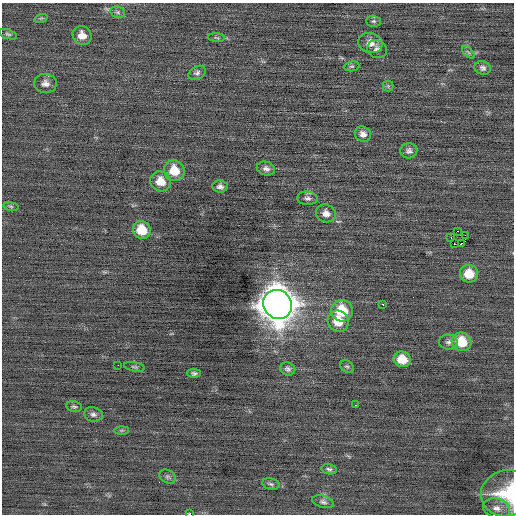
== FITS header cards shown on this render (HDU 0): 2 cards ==
NAXIS1  =                  512 / Axis length
NAXIS2  =                  512 / Axis length

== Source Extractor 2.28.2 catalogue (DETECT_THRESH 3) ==
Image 512 x 512 px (HDU 0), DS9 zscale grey, 1 PNG px = 1 image px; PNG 516 x 516 px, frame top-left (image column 1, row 512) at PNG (2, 3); each listed source drawn as its Kron ellipse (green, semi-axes under 4 px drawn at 4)
Background -0.0125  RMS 0.73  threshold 2.2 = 3 sigma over >= 5 px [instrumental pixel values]
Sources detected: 53; all 53 listed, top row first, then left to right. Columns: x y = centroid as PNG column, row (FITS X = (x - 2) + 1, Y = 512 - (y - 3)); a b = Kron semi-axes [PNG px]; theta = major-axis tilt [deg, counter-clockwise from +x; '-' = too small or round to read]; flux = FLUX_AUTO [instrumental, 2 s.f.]
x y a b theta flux
118 12 7 5 -21 120
41 18 7 4 18 69
374 21 7 5 -1 92
8 34 9 4 -18 97
82 35 10 9 - 480
216 38 8 3 -4 72
370 43 12 10 -17 430
377 49 10 9 - 200
468 52 8 4 -45 95
352 66 8 5 6 78
483 68 8 7 - 160
197 73 9 6 29 160
45 83 11 9 -1 280
388 86 5 5 - 71
363 134 8 7 - 260
409 151 8 7 - 180
266 169 9 6 -18 190
174 171 10 10 - 1000
160 181 10 9 - 720
220 186 7 6 - 170
307 198 10 6 -4 170
11 206 8 4 -9 87
326 213 10 9 - 330
142 230 9 8 - 1200
458 231 2 2 - 1000
465 235 2 2 - 1100
451 237 3 2 - 200
455 244 3 2 - 110
461 244 3 2 - 160
469 274 9 9 - 920
278 304 15 14 - 120000
382 304 3 2 - 220
342 311 11 10 - 1500
338 321 11 10 - 940
448 342 9 7 2 180
462 342 10 9 - 1400
402 359 9 7 -22 870
118 365 2 2 - 82
134 367 10 4 -10 96
347 367 7 5 -37 90
288 369 8 6 -21 140
194 373 6 4 -1 110
355 405 2 2 - 98
74 407 8 5 -13 97
93 414 9 7 -11 170
122 430 7 4 1 68
329 469 8 5 -11 120
168 477 9 6 -30 130
271 484 9 5 -12 110
507 493 26 23 12 2400
323 502 11 6 -16 160
496 508 14 9 -14 390
189 514 3 2 - 1600
At the frame edge (FLAGS 8, measured only in part): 2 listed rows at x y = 507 493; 189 514